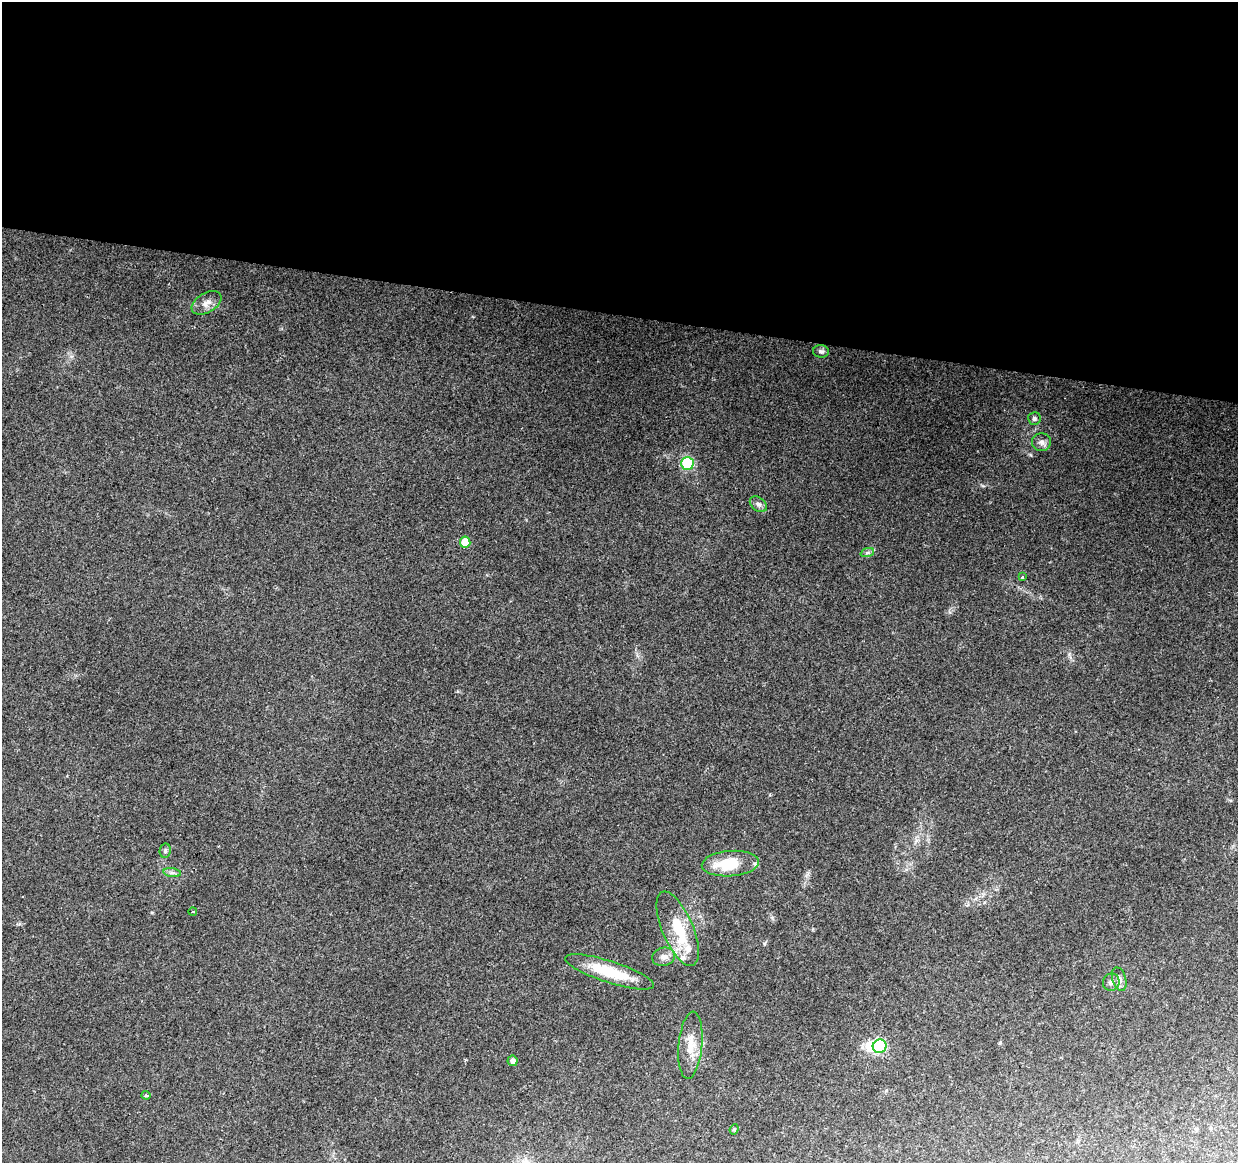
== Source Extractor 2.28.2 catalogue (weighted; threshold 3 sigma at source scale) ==
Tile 3 of 4 x 4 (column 3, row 1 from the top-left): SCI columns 2473-3708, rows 3708-4868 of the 4952 x 5152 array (HDU 1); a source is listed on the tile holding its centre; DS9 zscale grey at full resolution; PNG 1240 x 1165 px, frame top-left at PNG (2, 2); each listed source drawn as its Kron ellipse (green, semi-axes under 4 px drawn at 4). Shown black and unused: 27% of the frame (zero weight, under 2 of 3 exposures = <1% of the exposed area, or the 3 px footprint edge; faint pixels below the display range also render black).
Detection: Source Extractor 2.28.2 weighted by HDU 2 'WHT'; one run over the whole footprint, this tile lists its part. Background 0.153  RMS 0.0099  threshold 0.0447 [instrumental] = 3 sigma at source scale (4.5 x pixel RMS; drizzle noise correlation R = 1.50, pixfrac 1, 0.0396/0.0396 arcsec/px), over >= 5 px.
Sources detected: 28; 3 inside a brighter object's white glare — neither listed nor drawn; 2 inside a brighter listed object's ellipse — not listed separately; the other 23 listed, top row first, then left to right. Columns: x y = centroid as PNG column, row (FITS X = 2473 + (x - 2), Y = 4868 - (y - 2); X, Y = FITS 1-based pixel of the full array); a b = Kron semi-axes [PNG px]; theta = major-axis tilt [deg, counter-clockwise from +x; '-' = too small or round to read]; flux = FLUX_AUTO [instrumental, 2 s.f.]
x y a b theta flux
206 303 16 9 31 7.5
821 351 8 6 -4 2.6
1034 418 6 6 - 2.2
1041 442 9 9 - 4.7
687 463 6 6 - 86
758 504 9 6 -38 3.4
465 542 5 5 - 20
867 553 7 4 19 2
1023 577 3 3 - 1.6
165 851 7 5 79 2
730 864 29 12 4 31
172 873 9 4 -8 2.5
193 912 4 3 - 0.81
678 929 40 15 -67 38
664 957 11 9 15 5.5
610 972 46 11 -18 39
1119 979 12 7 -74 4.2
1111 982 9 8 - 4.2
690 1045 34 12 85 19
880 1046 7 6 - 88
512 1061 5 5 - 4.2
146 1095 4 4 - 1.4
734 1129 5 4 - 1.4
Unlisted compact peaks at least as high as the median listed source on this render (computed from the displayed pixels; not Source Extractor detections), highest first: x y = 772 918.